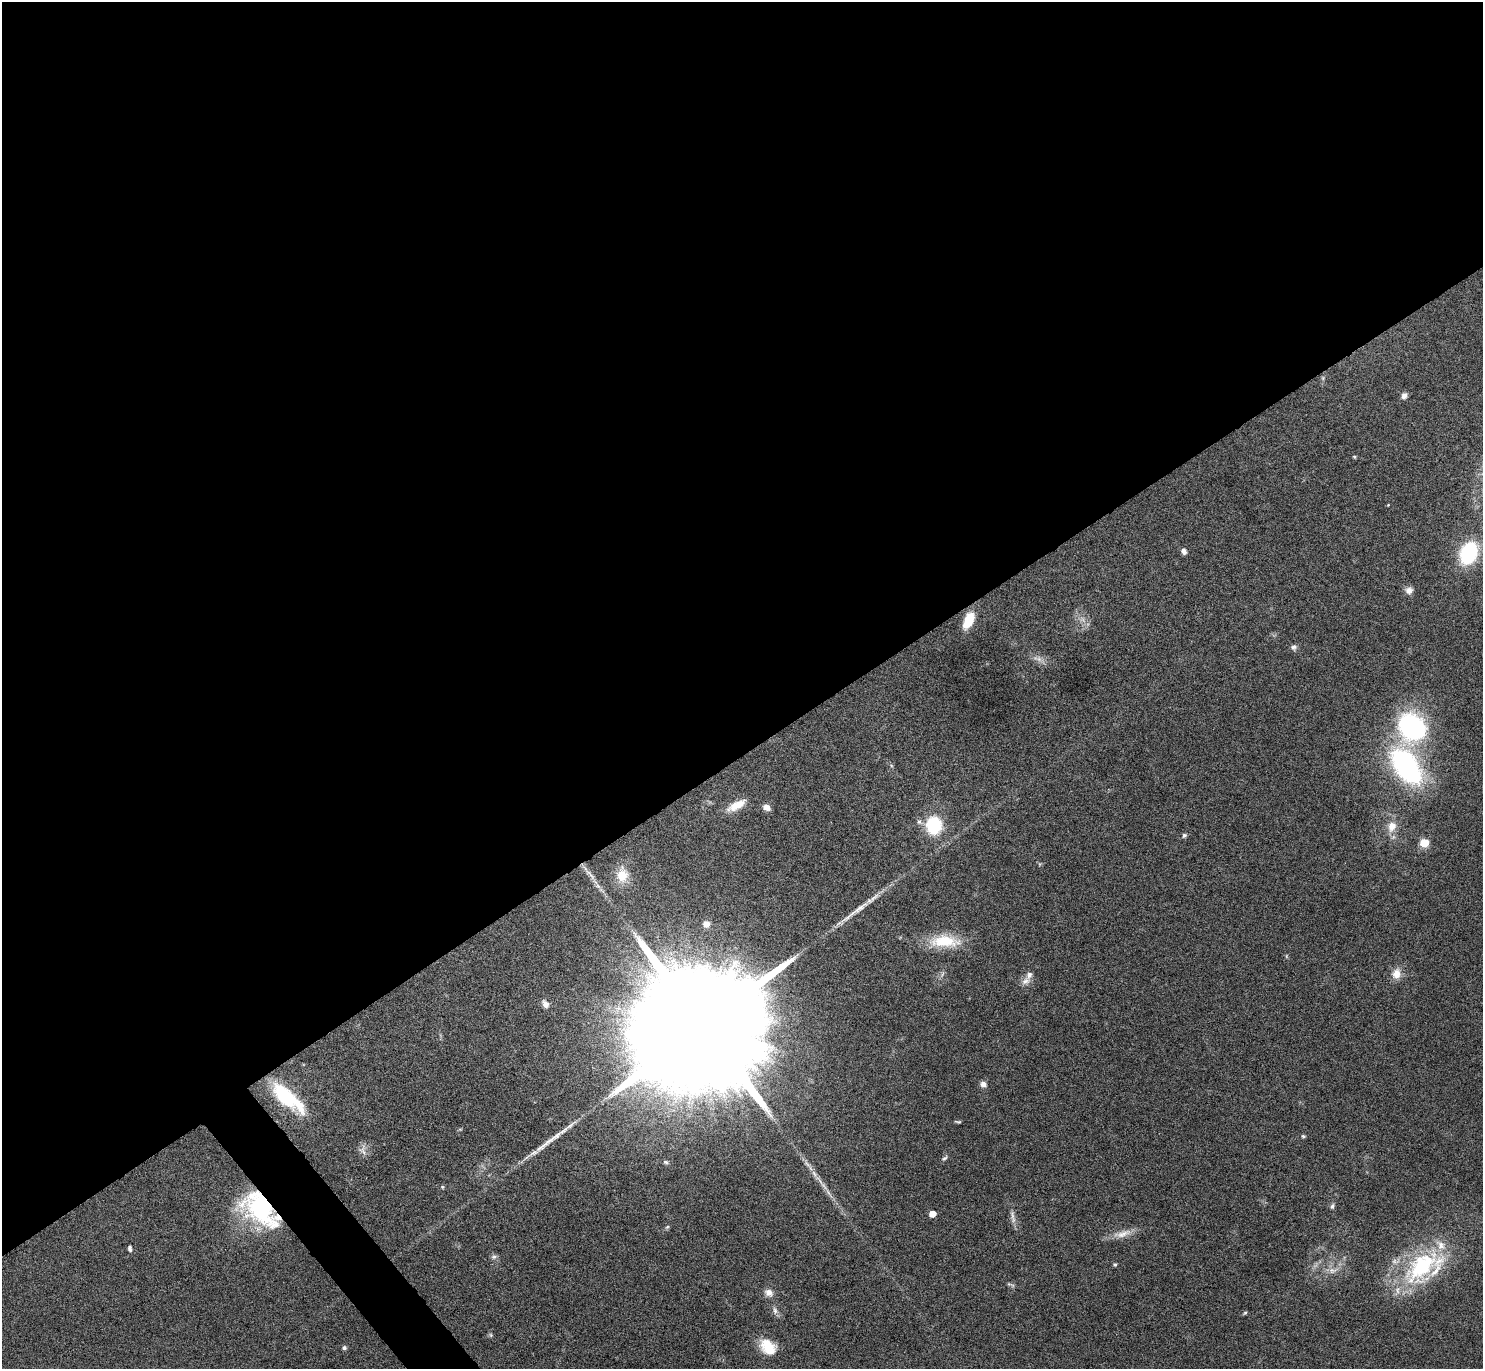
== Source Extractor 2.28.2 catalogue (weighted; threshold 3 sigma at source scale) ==
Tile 2 of 4 x 4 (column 2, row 1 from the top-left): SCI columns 1482-2962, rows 4259-5625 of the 5928 x 5923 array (HDU 1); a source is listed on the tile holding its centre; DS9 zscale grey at full resolution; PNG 1485 x 1371 px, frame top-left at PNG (2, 2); no overlay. Shown black and unused: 56% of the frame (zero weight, under 4 of 8 exposures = <1% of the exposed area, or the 3 px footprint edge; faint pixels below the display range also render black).
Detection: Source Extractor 2.28.2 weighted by HDU 2 'WHT'; one run over the whole footprint, this tile lists its part. Background 0.0656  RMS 0.005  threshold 0.0205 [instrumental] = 3 sigma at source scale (4.09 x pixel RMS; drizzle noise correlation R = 1.36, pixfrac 0.8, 0.05/0.05 arcsec/px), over >= 5 px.
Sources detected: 69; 2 too faint to see at this stretch — not listed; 8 inside a brighter listed object's ellipse — not listed separately; the other 59 listed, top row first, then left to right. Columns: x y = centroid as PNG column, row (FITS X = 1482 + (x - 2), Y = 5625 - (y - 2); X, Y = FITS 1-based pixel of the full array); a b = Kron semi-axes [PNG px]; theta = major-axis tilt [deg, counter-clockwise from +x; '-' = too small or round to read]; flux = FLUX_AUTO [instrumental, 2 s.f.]
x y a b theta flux
1323 378 6 5 - 0.74
1404 396 7 6 - 2.4
1354 457 5 4 - 0.52
1388 505 4 3 - 0.35
1184 551 7 6 - 2
1469 553 21 15 67 38
1409 590 10 9 - 2.8
968 620 20 10 66 12
1294 647 8 7 - 1.5
1038 659 21 7 -24 3.6
1412 727 27 24 -53 76
891 765 6 3 -20 0.56
1406 767 31 17 -56 120
737 805 27 10 28 7.7
766 807 9 7 -33 2.8
919 822 9 7 -39 1.7
934 825 13 12 - 32
1392 826 15 11 76 6.3
1184 835 7 6 - 0.97
1424 843 5 5 - 19
622 875 21 15 88 9.1
592 876 15 4 -52 2.5
858 909 51 7 36 9.3
706 924 8 7 - 3.5
945 941 41 16 -1 18
1286 956 6 4 90 0.53
942 974 7 4 70 0.94
1396 974 14 12 80 5
1026 981 14 9 27 3.1
545 1004 10 7 -59 2.5
701 1027 60 24 33 49000
983 1084 8 7 - 2.2
287 1097 39 14 -41 38
958 1122 8 3 -5 0.7
1303 1136 5 5 - 0.71
550 1140 48 7 38 9.3
363 1150 17 9 -82 2.9
944 1158 9 5 41 0.99
666 1162 8 5 -13 1
814 1174 22 6 -55 4.5
442 1187 5 4 - 0.57
1332 1206 7 5 71 1.2
261 1207 42 29 -38 64
932 1214 5 5 - 6
1012 1215 14 5 -78 2.5
667 1227 7 4 44 0.77
1122 1234 29 9 15 5.9
130 1248 8 5 -88 1.1
494 1257 8 7 - 1.3
1115 1265 5 5 - 0.64
1421 1266 58 31 48 54
1333 1270 17 8 12 4.2
1009 1284 8 5 -15 0.91
769 1293 11 9 -31 3.1
775 1310 11 6 -83 1.8
1245 1313 5 4 - 0.61
491 1335 6 5 - 0.76
768 1347 18 13 -44 12
344 1348 6 5 - 1.1
Overlapping masked pixels (flux is a lower limit): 1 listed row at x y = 261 1207